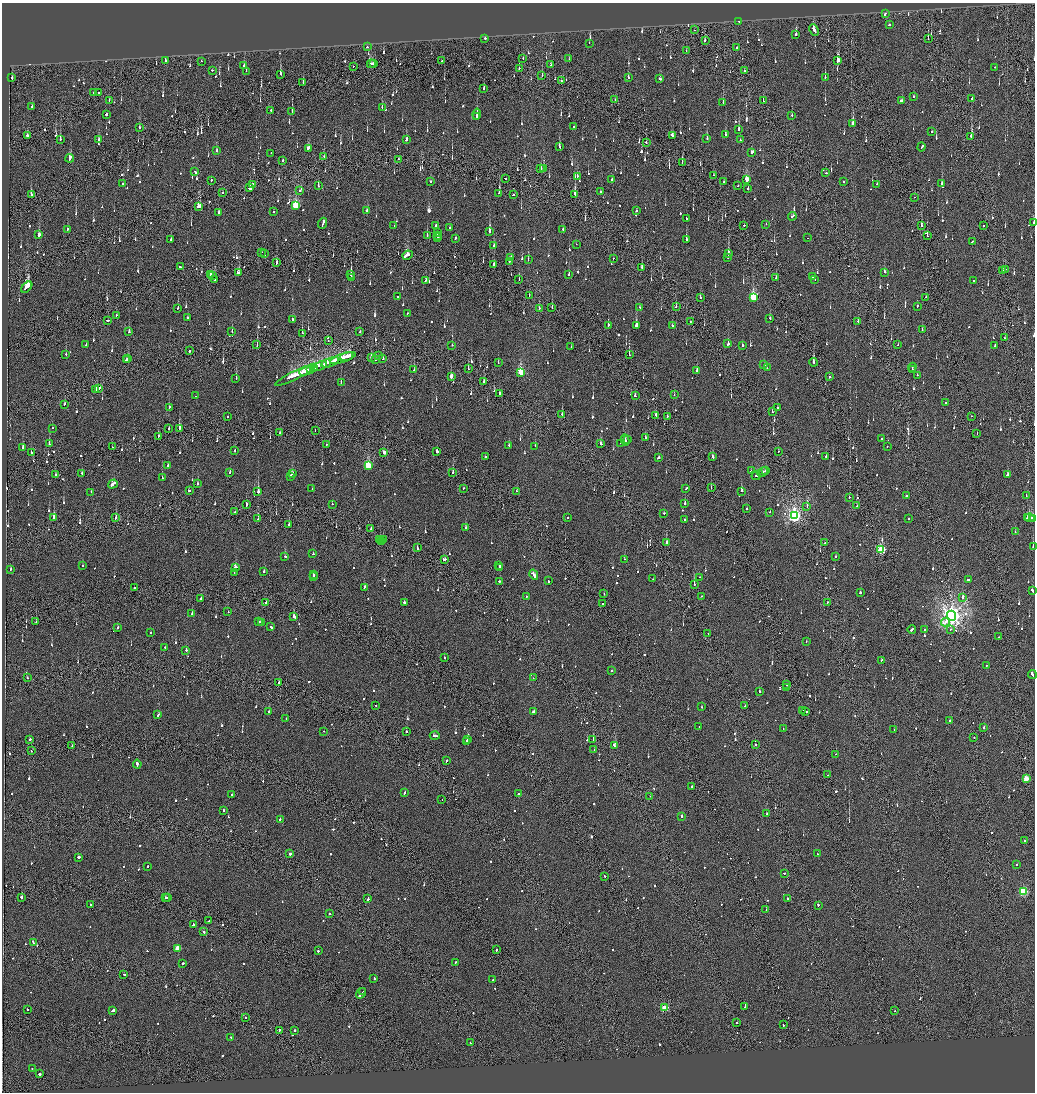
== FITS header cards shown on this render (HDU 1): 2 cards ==
NAXIS1  =                 2065
NAXIS2  =                 2180

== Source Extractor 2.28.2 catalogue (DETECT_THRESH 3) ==
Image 2065 x 2180 px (HDU 1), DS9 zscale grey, zoomed out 1/2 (1 PNG px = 2 x 2 image px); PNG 1037 x 1094 px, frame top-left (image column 1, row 2179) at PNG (2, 3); each listed source drawn as its Kron ellipse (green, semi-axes under 4 px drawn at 4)
Background -0.131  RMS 0.068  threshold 0.203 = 3 sigma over >= 5 px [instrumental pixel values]
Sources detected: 1444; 77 cannot appear on this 1/2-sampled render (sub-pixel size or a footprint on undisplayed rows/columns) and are neither listed nor drawn; of the other 1367, the 500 brightest by FLUX_AUTO listed and drawn (867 fainter detections omitted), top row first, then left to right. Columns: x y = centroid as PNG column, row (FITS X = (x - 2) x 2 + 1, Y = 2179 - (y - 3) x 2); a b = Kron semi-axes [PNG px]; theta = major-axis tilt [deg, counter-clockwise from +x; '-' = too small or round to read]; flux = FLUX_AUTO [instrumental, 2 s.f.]
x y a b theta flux
885 14 3 2 - 110
739 21 2 2 - 90
889 25 2 2 - 110
694 30 2 1 - 96
814 30 6 2 -63 380
796 34 3 2 - 230
485 38 2 2 - 160
928 39 2 2 - 120
705 40 3 2 - 96
589 43 2 2 - 85
367 47 2 2 - 85
736 48 2 2 - 91
686 51 2 2 - 97
523 59 2 2 - 100
569 59 2 1 - 100
165 60 2 1 - 470
201 61 2 1 - 85
441 61 2 1 - 210
838 61 3 2 - 730
374 63 3 1 - 220
371 64 4 2 - 230
551 65 2 1 - 190
244 66 3 2 - 140
353 66 2 1 - 130
994 67 2 1 - 150
519 68 2 1 - 85
212 70 2 2 - 88
246 71 2 2 - 380
745 71 2 2 - 500
280 74 3 2 - 260
542 75 2 1 - 88
825 77 2 2 - 220
12 78 2 2 - 410
628 78 2 2 - 250
659 79 3 2 - 360
561 81 2 2 - 93
303 83 2 1 - 150
484 88 3 2 - 160
94 92 2 2 - 310
99 92 2 2 - 120
914 97 2 2 - 100
972 98 3 2 - 210
615 99 2 1 - 84
109 100 2 2 - 86
763 101 2 2 - 99
902 101 3 2 - 210
723 103 3 2 - 190
32 107 2 2 - 140
382 107 2 2 - 380
271 110 2 2 - 92
292 112 3 2 - 100
106 114 2 2 - 430
477 114 5 2 - 330
792 115 3 1 - 150
477 117 3 2 - 540
853 123 3 2 - 510
574 126 2 2 - 110
140 128 3 2 - 170
739 129 2 2 - 340
931 132 2 2 - 280
672 135 3 2 - 160
725 135 2 2 - 260
27 136 2 2 - 340
971 136 2 2 - 750
60 139 2 2 - 130
406 139 4 2 - 330
707 139 2 2 - 330
99 140 2 2 - 95
740 140 2 2 - 97
646 143 2 2 - 240
559 147 3 2 - 580
921 147 4 2 - 210
308 148 3 2 - 420
216 151 2 2 - 150
752 152 3 2 - 130
271 153 2 2 - 120
324 156 2 1 - 130
70 158 4 2 - 680
399 159 2 1 - 88
282 160 2 2 - 130
682 162 3 1 - 98
541 168 2 2 - 99
544 168 3 2 - 92
195 172 2 2 - 110
826 173 2 1 - 100
713 175 2 2 - 92
577 176 2 2 - 180
506 179 2 1 - 87
612 179 2 2 - 400
747 179 3 2 - 350
211 180 2 2 - 110
430 181 2 2 - 140
724 182 2 2 - 200
843 182 2 1 - 120
942 183 3 2 - 130
123 184 3 2 - 110
252 184 2 2 - 540
877 184 2 2 - 160
318 186 2 2 - 120
738 186 2 2 - 110
250 188 3 2 - 12000
748 189 2 2 - 190
300 190 2 2 - 160
222 192 2 1 - 140
600 192 2 2 - 100
499 193 3 2 - 200
575 194 4 2 - 2200
31 195 3 2 - 360
514 195 2 2 - 120
914 197 2 1 - 110
296 205 4 3 - 860
199 206 3 2 - 850
367 210 3 2 - 200
274 211 2 2 - 98
637 211 2 2 - 120
219 213 3 2 - 150
792 216 4 2 - 230
686 219 2 1 - 1200
323 223 5 2 - 350
1034 223 2 1 - 100
766 224 2 1 - 110
436 225 2 2 - 200
744 225 2 2 - 680
394 226 2 2 - 140
922 226 2 2 - 110
983 226 2 1 - 140
450 227 2 2 - 100
67 229 2 2 - 110
563 229 2 2 - 190
437 232 2 2 - 230
489 232 3 2 - 790
39 235 3 2 - 110
427 236 3 1 - 130
437 236 3 2 - 350
927 236 2 1 - 430
438 238 2 2 - 240
456 238 2 1 - 690
807 238 2 1 - 84
686 239 2 2 - 370
171 240 2 2 - 240
972 242 2 2 - 520
576 244 2 1 - 130
494 246 2 2 - 120
262 252 2 2 - 150
729 253 3 2 - 150
264 254 3 2 - 150
408 255 5 3 - 580
511 257 2 2 - 85
613 258 2 2 - 94
728 258 2 2 - 270
528 260 3 2 - 160
509 261 2 2 - 110
276 262 3 2 - 170
494 264 3 2 - 190
180 267 3 2 - 160
642 267 2 2 - 100
1005 269 2 2 - 120
1003 271 2 1 - 120
885 272 2 2 - 780
238 273 3 2 - 170
211 274 2 2 - 400
351 274 2 2 - 680
569 274 2 2 - 94
212 275 2 2 - 140
351 277 2 2 - 94
813 277 2 2 - 84
776 278 2 2 - 91
214 280 2 2 - 84
425 280 3 2 - 160
519 280 3 1 - 180
815 280 2 1 - 120
973 280 2 1 - 340
27 287 7 3 46 2100
529 295 2 2 - 160
398 296 2 2 - 110
753 297 4 3 - 1100
925 297 2 1 - 110
700 298 2 2 - 270
676 306 2 2 - 130
917 306 3 2 - 170
552 307 2 1 - 86
639 307 2 2 - 120
178 308 2 2 - 170
539 309 2 2 - 310
408 313 2 1 - 220
116 315 2 1 - 130
188 318 2 2 - 100
770 318 3 2 - 130
107 320 3 2 - 100
292 320 2 2 - 85
858 321 2 2 - 92
690 322 2 1 - 85
608 325 3 2 - 240
636 326 3 2 - 460
672 326 2 1 - 230
922 330 2 2 - 110
232 331 2 2 - 90
360 331 2 2 - 140
129 332 2 2 - 210
302 333 2 1 - 320
1004 338 2 1 - 87
328 341 2 1 - 120
728 344 3 2 - 170
86 345 2 2 - 120
257 345 3 2 - 110
452 345 2 2 - 110
742 345 2 2 - 100
898 345 2 2 - 150
995 346 2 2 - 160
571 347 2 1 - 100
189 351 2 2 - 190
66 355 2 2 - 370
629 355 2 1 - 300
378 356 2 2 - 86
347 357 7 3 18 800
371 357 2 2 - 490
128 358 2 2 - 170
343 358 13 2 18 990
126 359 2 2 - 130
383 359 2 2 - 110
375 360 2 2 - 110
330 362 9 2 20 660
814 362 4 2 - 320
498 363 2 1 - 87
326 364 5 2 - 410
764 365 2 2 - 390
319 366 8 2 21 590
912 367 4 2 - 270
314 368 4 2 - 380
767 368 2 2 - 150
310 369 3 2 - 270
468 369 2 2 - 130
414 370 2 2 - 190
697 370 2 2 - 100
912 370 2 1 - 120
305 371 6 2 19 410
521 372 3 3 - 780
296 375 23 3 26 1300
917 375 2 2 - 90
451 377 4 2 - 180
829 377 2 2 - 150
236 378 2 2 - 300
484 381 4 2 - 260
341 383 2 2 - 120
99 388 3 2 - 210
96 390 4 2 - 360
500 393 2 2 - 200
674 395 2 1 - 120
195 396 2 1 - 86
635 396 2 2 - 150
946 403 2 2 - 100
65 404 2 2 - 110
169 407 2 2 - 150
777 408 2 2 - 130
772 412 2 2 - 130
562 414 2 2 - 330
656 415 2 1 - 91
228 416 2 2 - 220
667 416 2 1 - 110
972 416 2 1 - 91
52 428 2 2 - 180
179 428 3 2 - 610
169 429 2 2 - 87
315 430 2 1 - 110
280 433 3 2 - 190
977 434 3 1 - 110
158 436 2 2 - 490
645 437 2 2 - 260
882 438 2 2 - 330
625 440 5 2 - 430
628 440 2 2 - 110
620 443 2 2 - 130
49 444 2 2 - 180
601 444 2 2 - 290
326 445 2 1 - 280
509 445 2 2 - 120
535 446 2 2 - 85
887 446 2 2 - 160
23 447 3 2 - 110
113 447 2 1 - 350
235 450 2 2 - 84
437 451 2 2 - 950
778 451 2 2 - 86
384 452 3 2 - 140
31 453 2 2 - 140
826 456 2 2 - 99
485 457 2 2 - 140
713 457 3 2 - 230
658 458 3 2 - 110
168 465 2 2 - 190
368 465 3 3 - 950
765 470 3 2 - 430
751 471 2 2 - 96
230 472 2 2 - 140
453 472 2 2 - 200
762 472 6 2 28 660
82 473 2 2 - 120
292 473 3 2 - 160
1008 474 3 2 - 190
55 475 2 2 - 170
291 476 2 2 - 110
756 476 4 2 - 360
162 478 2 2 - 130
113 484 5 2 - 400
197 484 2 2 - 87
463 488 2 2 - 100
686 488 3 2 - 210
711 488 2 1 - 100
312 489 2 1 - 88
189 491 2 2 - 190
517 491 2 2 - 160
741 491 2 2 - 350
91 492 2 2 - 87
258 492 3 2 - 490
906 496 2 2 - 320
1026 496 2 2 - 98
849 497 2 1 - 170
246 504 3 2 - 200
332 504 2 2 - 140
685 504 3 2 - 110
857 506 2 2 - 170
807 507 2 2 - 270
747 509 2 2 - 220
235 512 2 1 - 93
770 512 2 2 - 91
664 513 2 2 - 90
794 516 4 3 - 3900
116 517 3 1 - 260
568 517 2 2 - 96
54 518 3 2 - 610
1027 518 3 2 - 170
1029 518 5 2 - 490
1033 518 2 2 - 200
258 519 2 2 - 89
908 519 2 2 - 120
685 520 2 2 - 360
289 524 2 2 - 420
466 528 2 2 - 160
371 529 2 2 - 110
1015 532 2 2 - 220
380 539 2 1 - 240
383 539 2 2 - 220
381 542 3 2 - 320
666 543 2 2 - 930
825 543 2 1 - 91
1033 546 2 2 - 920
417 548 2 2 - 130
881 550 3 3 - 1300
313 554 2 2 - 94
285 556 2 2 - 110
835 557 2 2 - 100
444 559 3 2 - 230
624 559 2 2 - 210
499 565 2 2 - 91
82 566 2 2 - 100
236 567 3 2 - 270
500 568 2 2 - 220
10 569 2 2 - 130
264 571 2 2 - 92
234 573 2 2 - 120
313 574 2 2 - 160
534 575 5 2 - 530
313 577 2 2 - 380
700 577 2 2 - 91
653 579 2 1 - 150
968 580 3 2 - 170
500 581 2 1 - 200
548 581 2 2 - 150
694 584 2 2 - 400
364 587 3 2 - 190
134 588 2 2 - 130
1033 591 3 2 - 230
860 593 2 2 - 270
604 594 2 2 - 160
526 596 2 2 - 96
701 596 2 2 - 110
963 597 3 2 - 380
201 598 2 2 - 100
266 602 2 2 - 89
404 602 2 2 - 400
827 602 2 2 - 92
602 604 2 1 - 210
228 612 2 2 - 120
192 614 2 2 - 130
951 616 5 4 - 9600
293 617 3 2 - 350
36 621 2 1 - 96
259 622 2 2 - 160
261 622 2 1 - 140
945 622 4 3 - 180
118 627 2 2 - 180
271 627 3 2 - 310
912 629 4 2 - 260
925 629 2 2 - 95
950 629 2 1 - 180
150 632 2 2 - 110
708 633 2 1 - 130
999 637 2 1 - 140
806 642 2 2 - 130
165 647 2 2 - 89
186 650 2 2 - 85
444 658 2 2 - 130
881 660 2 2 - 110
987 665 2 1 - 98
612 671 2 2 - 91
1032 675 4 2 - 390
27 678 2 2 - 94
533 678 2 1 - 180
279 682 2 2 - 480
787 684 2 2 - 220
787 687 2 1 - 160
759 691 2 2 - 140
376 706 2 1 - 150
745 706 2 1 - 100
702 707 2 2 - 110
802 710 3 2 - 210
269 712 2 2 - 250
534 712 4 2 - 240
806 712 3 2 - 250
158 715 3 2 - 230
286 719 2 2 - 160
950 720 2 2 - 100
699 726 2 2 - 130
984 727 3 2 - 120
783 729 2 2 - 110
894 730 2 2 - 97
323 731 2 2 - 100
406 731 2 2 - 100
435 736 5 2 - 360
974 738 2 1 - 120
30 739 2 2 - 310
593 739 2 1 - 210
467 740 2 2 - 330
467 741 2 1 - 250
755 745 2 1 - 150
72 746 2 1 - 100
614 746 4 2 - 350
594 750 2 1 - 88
31 751 2 2 - 89
836 754 2 1 - 130
447 761 3 2 - 160
137 764 4 2 - 550
828 775 2 1 - 150
1026 778 3 2 - 310
692 787 2 1 - 1300
404 793 2 2 - 220
518 794 2 2 - 160
231 795 2 2 - 100
650 796 2 1 - 110
442 800 2 1 - 87
223 811 2 2 - 170
766 814 2 1 - 110
682 816 2 2 - 640
280 819 2 2 - 130
1024 841 2 2 - 98
290 854 2 2 - 660
817 854 2 2 - 140
78 857 2 2 - 400
1016 864 2 2 - 120
147 866 2 2 - 100
784 873 2 2 - 100
605 876 2 1 - 230
1023 891 3 3 - 1200
22 897 2 2 - 250
166 898 2 2 - 380
167 898 3 2 - 210
368 899 2 2 - 370
787 899 3 2 - 270
90 904 2 2 - 160
818 905 2 2 - 410
766 910 2 1 - 230
329 913 2 2 - 160
209 921 2 2 - 92
193 925 2 2 - 630
204 932 2 2 - 120
33 943 2 2 - 410
177 948 3 3 - 300
496 949 2 1 - 120
318 951 2 2 - 270
456 962 2 2 - 190
183 963 2 2 - 210
124 974 2 2 - 240
374 978 3 2 - 110
493 980 2 2 - 220
362 992 2 1 - 140
361 993 6 2 51 430
745 1006 4 2 - 270
665 1008 3 3 - 630
27 1009 2 2 - 200
112 1010 3 2 - 810
895 1011 2 2 - 85
246 1017 2 2 - 100
737 1023 2 1 - 88
783 1025 2 1 - 150
280 1030 3 2 - 170
294 1030 2 2 - 170
231 1037 2 2 - 110
470 1043 3 2 - 100
32 1069 2 2 - 140
39 1074 2 2 - 430
At the frame edge (FLAGS 8, measured only in part): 4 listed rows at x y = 1034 223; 1033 546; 1033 591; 1032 675
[867 fainter detections neither listed nor drawn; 77 sub-pixel or undisplayed-footprint detections neither listed nor drawn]